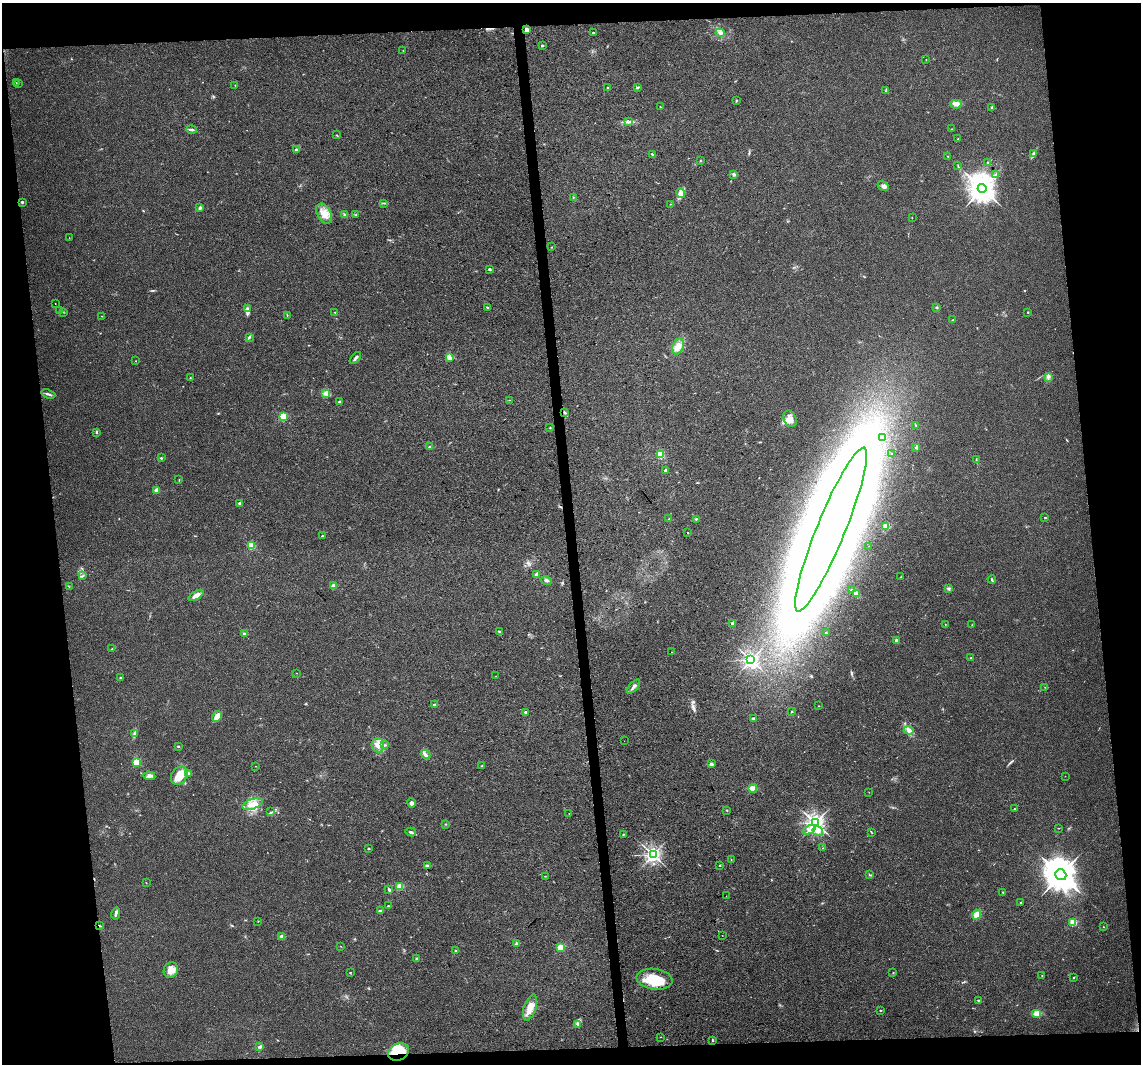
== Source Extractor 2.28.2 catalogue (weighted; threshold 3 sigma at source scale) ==
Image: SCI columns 1-4555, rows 50-4296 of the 4555 x 4306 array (HDU 1 of 3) = the unmasked area's bounding box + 8 px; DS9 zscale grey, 4 x 4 block average (1 PNG px = mean of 4 x 4 image px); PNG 1143 x 1066 px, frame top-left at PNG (2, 3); each listed source drawn as its Kron ellipse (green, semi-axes under 4 px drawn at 4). Shown black and unused: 14% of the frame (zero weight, under 3 of 4 exposures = <1% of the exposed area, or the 3 px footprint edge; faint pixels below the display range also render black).
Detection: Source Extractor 2.28.2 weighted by HDU 2 'WHT'. Background 0.0216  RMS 0.0037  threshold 0.0168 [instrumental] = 3 sigma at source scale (4.5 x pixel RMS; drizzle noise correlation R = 1.50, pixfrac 1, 0.0396/0.0396 arcsec/px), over >= 5 px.
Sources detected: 220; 3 inside a brighter object's white glare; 3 cosmic-ray / hot-pixel residue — neither listed nor drawn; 3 coinciding with a brighter row at this scale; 9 inside a brighter listed object's ellipse — not listed separately; the other 202 listed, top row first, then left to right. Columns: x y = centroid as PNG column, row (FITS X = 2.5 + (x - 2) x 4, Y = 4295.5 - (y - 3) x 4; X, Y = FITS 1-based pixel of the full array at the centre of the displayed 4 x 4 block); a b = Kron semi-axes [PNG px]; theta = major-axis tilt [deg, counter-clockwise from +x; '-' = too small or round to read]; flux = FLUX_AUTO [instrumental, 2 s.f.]
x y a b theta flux
527 30 2 2 - 46
593 33 2 2 - 7.2
720 33 4 3 - 7
542 45 2 2 - 6.1
403 50 2 2 - 0.81
926 60 2 2 - 0.87
16 83 2 2 - 0.5
19 83 2 2 - 0.63
235 85 2 2 - 0.75
608 88 2 2 - 1.3
637 88 4 2 - 1.9
886 91 2 2 - 1.1
736 100 2 2 - 1.4
956 104 6 4 -3 10
660 107 2 2 - 1
992 107 3 2 - 2
629 122 2 2 - 1.2
191 129 5 2 - 3.8
952 129 2 2 - 0.68
337 135 2 2 - 1.1
957 139 2 2 - 0.97
296 150 3 2 - 3.6
1034 153 4 2 - 3.3
653 154 4 3 - 3.1
948 156 2 2 - 0.8
700 161 2 2 - 1.1
988 163 2 2 - 1.6
958 166 2 2 - 1.1
734 174 3 3 - 4.6
995 174 2 2 - 1.1
883 186 6 4 -31 6.4
982 188 4 4 - 3600
681 193 5 3 - 8.3
573 197 2 2 - 0.81
22 202 3 2 - 2.8
384 203 2 2 - 0.95
670 204 2 2 - 0.86
200 208 4 3 - 3.4
324 214 11 7 -62 24
356 214 3 2 - 1.3
345 215 3 3 - 3.2
912 218 2 2 - 0.46
69 238 2 2 - 0.4
551 247 2 2 - 0.83
489 269 2 2 - 12
55 303 2 2 - 1.1
488 307 4 2 - 2.2
936 307 2 2 - 2
247 309 2 2 - 1.9
60 311 3 2 - 3
63 312 2 2 - 0.97
1028 312 2 2 - 1.9
335 313 2 2 - 1.1
287 315 2 2 - 0.75
102 316 2 2 - 0.85
952 320 3 2 - 1.4
249 337 3 2 - 3.1
678 346 8 5 67 18
449 357 3 2 - 22
355 358 7 2 48 4.9
136 361 2 2 - 0.97
1048 377 3 2 - 3.4
190 378 2 2 - 0.98
48 394 7 2 -19 4.4
326 394 3 2 - 1.2
509 400 2 2 - 0.74
339 402 2 2 - 11
565 413 3 2 - 2.4
283 417 2 2 - 170
790 419 9 6 -64 15
916 425 2 2 - 1.4
550 428 2 2 - 1.2
97 432 3 2 - 3
883 437 4 2 - 4.3
429 447 2 2 - 1.9
916 447 4 3 - 4
660 454 2 2 - 160
892 454 2 2 - 0.76
161 458 4 2 - 1.9
976 459 2 2 - 1
665 470 2 2 - 22
179 480 3 2 - 0.87
157 490 2 2 - 50
240 503 2 2 - 12
1045 517 2 2 - 1.8
669 519 2 2 - 1.2
696 519 3 2 - 1.8
885 527 3 2 - 2.6
831 529 88 14 68 10000
688 533 2 2 - 2.8
322 536 2 2 - 5.3
251 546 2 2 - 140
869 546 2 2 - 0.44
537 574 4 2 - 5.1
83 576 2 2 - 1.3
901 577 2 2 - 0.81
992 579 4 2 - 2.9
546 581 6 2 -13 3.7
334 586 4 3 - 8.7
69 587 2 2 - 0.57
851 589 4 2 - 0.99
948 589 3 2 - 1.2
856 593 3 2 - 1.8
196 595 8 4 32 14
732 624 2 2 - 25
945 624 2 2 - 0.82
972 625 2 2 - 1
499 631 4 2 - 1.8
826 633 2 2 - 1.2
244 634 3 2 - 2.7
896 640 2 2 - 14
112 649 3 2 - 1.5
671 652 2 2 - 1.9
971 658 2 2 - 2
751 660 2 2 - 800
297 673 2 2 - 0.95
496 676 2 2 - 0.68
120 678 2 2 - 1.5
634 687 8 3 48 7.3
1045 687 2 2 - 0.84
435 705 2 2 - 18
819 706 2 2 - 1.7
526 712 3 2 - 3.7
792 712 3 2 - 1.9
217 716 6 3 60 20
753 718 3 2 - 3.6
909 730 5 3 - 5.8
135 733 4 3 - 3.5
624 741 2 2 - 0.51
378 745 7 6 - 17
384 745 3 2 - 2.6
178 746 3 2 - 2.5
425 754 5 2 - 4.4
136 762 2 2 - 74
711 764 4 3 - 5.6
255 766 2 2 - 0.66
482 766 2 2 - 1.1
188 774 3 2 - 8.2
149 776 6 3 -6 6.5
179 776 10 7 53 37
1065 776 2 2 - 0.86
753 788 4 3 - 16
869 792 2 2 - 0.33
412 803 5 3 - 5.1
253 804 10 5 19 22
1014 809 2 2 - 1.1
727 810 2 2 - 1.2
271 812 2 2 - 1.7
569 813 2 2 - 0.44
815 823 3 3 - 1200
446 824 2 2 - 1.2
1058 828 2 2 - 0.87
809 830 7 3 27 8.4
818 831 5 5 - 9.9
411 832 5 2 - 3.4
871 832 3 2 - 1.2
623 834 3 2 - 1.5
369 848 2 2 - 5.4
823 848 2 2 - 0.53
653 855 2 2 - 880
731 860 2 2 - 0.79
427 865 3 2 - 1.5
720 865 2 2 - 3.3
869 875 2 2 - 1.5
1061 875 6 5 - 6000
545 876 2 2 - 0.71
146 883 2 2 - 0.83
399 887 2 2 - 96
389 890 3 2 - 1.9
1003 892 3 2 - 2
726 895 2 2 - 0.36
1021 903 2 2 - 6.1
388 906 2 2 - 2.6
380 911 3 2 - 2.9
116 913 6 2 81 5.1
976 915 5 4 - 18
258 921 2 2 - 0.89
1073 922 2 2 - 150
99 926 4 2 - 2
1103 927 2 2 - 0.71
722 935 2 2 - 0.51
282 936 4 3 - 5.5
516 944 4 3 - 3.5
341 946 2 2 - 0.6
560 948 2 2 - 130
456 951 3 2 - 3.2
417 959 3 3 - 4.6
171 970 8 7 - 19
350 973 2 2 - 1.4
893 973 2 2 - 0.9
1042 976 2 2 - 0.73
1073 977 2 2 - 1.2
654 979 18 10 -8 58
979 1001 4 2 - 2.2
530 1007 13 6 72 29
880 1010 2 2 - 2.8
1037 1013 5 4 - 15
577 1024 3 3 - 2.8
661 1037 2 2 - 0.62
713 1041 2 2 - 1.1
260 1047 2 2 - 14
399 1052 11 8 24 73
Overlapping masked pixels (flux is a lower limit): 2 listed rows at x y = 99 926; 399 1052
Diffuse or blended objects may show on this block-average render without a row.